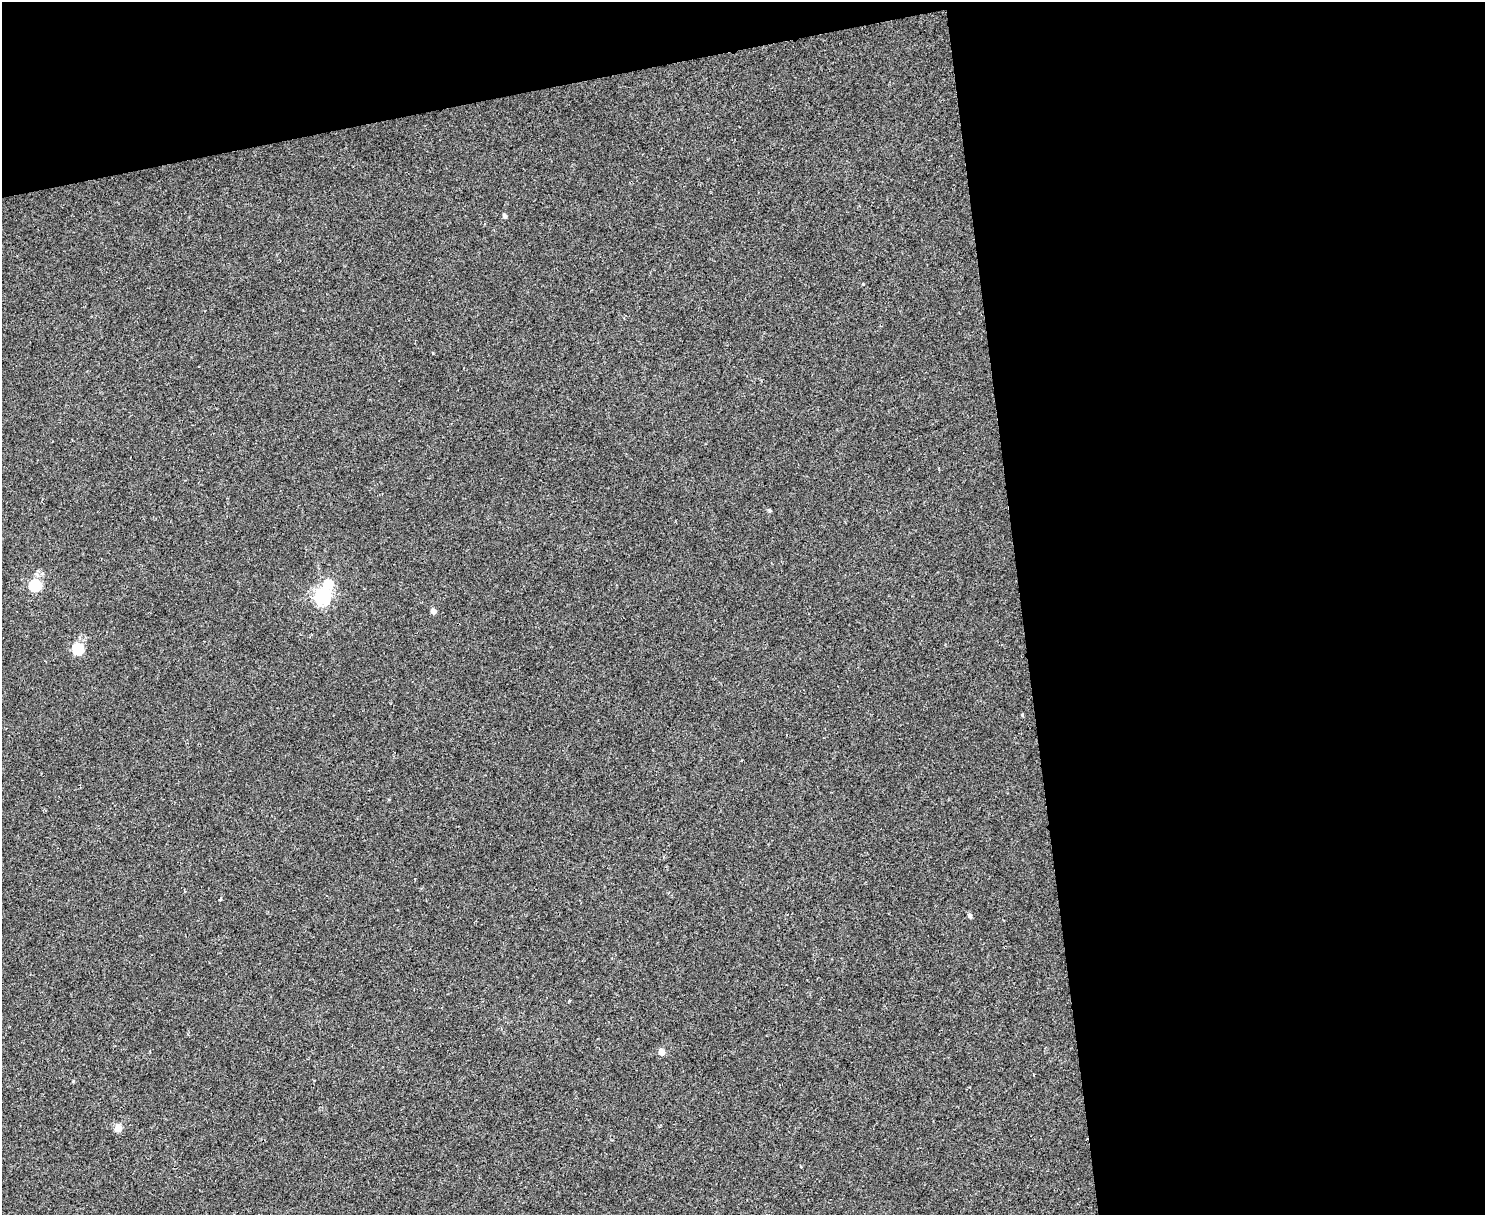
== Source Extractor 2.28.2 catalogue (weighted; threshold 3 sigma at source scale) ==
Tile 3 of 3 x 4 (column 3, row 1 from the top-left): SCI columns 3214-4696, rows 3640-4852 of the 4834 x 4854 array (HDU 1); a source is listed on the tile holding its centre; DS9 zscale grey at full resolution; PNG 1487 x 1217 px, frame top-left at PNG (2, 2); no overlay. Shown black and unused: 37% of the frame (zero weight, under 2 of 3 exposures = <1% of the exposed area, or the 3 px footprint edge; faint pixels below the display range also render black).
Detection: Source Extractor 2.28.2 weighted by HDU 2 'WHT'; one run over the whole footprint, this tile lists its part. Background 0.0018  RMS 0.005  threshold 0.0225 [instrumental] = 3 sigma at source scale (4.5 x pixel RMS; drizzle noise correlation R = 1.50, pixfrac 1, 0.05/0.05 arcsec/px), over >= 5 px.
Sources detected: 13; all 13 listed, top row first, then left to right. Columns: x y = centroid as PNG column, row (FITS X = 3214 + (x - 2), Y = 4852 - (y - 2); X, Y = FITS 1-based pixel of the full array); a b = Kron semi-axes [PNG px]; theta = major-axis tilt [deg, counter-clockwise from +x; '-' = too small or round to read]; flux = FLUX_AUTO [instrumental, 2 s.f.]
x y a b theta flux
505 216 5 4 - 1.2
863 284 3 3 - 0.33
769 510 5 4 - 0.77
35 585 6 5 - 49
322 596 9 6 66 170
433 611 4 4 - 3.2
78 649 5 5 - 35
1022 715 4 4 - 0.49
220 899 3 3 - 0.65
970 916 5 4 - 1.4
661 1052 5 4 - 6.2
73 1081 4 3 - 0.46
118 1128 5 5 - 10
Unlisted compact peaks at least as high as the median listed source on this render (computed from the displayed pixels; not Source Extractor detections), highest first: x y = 433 353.